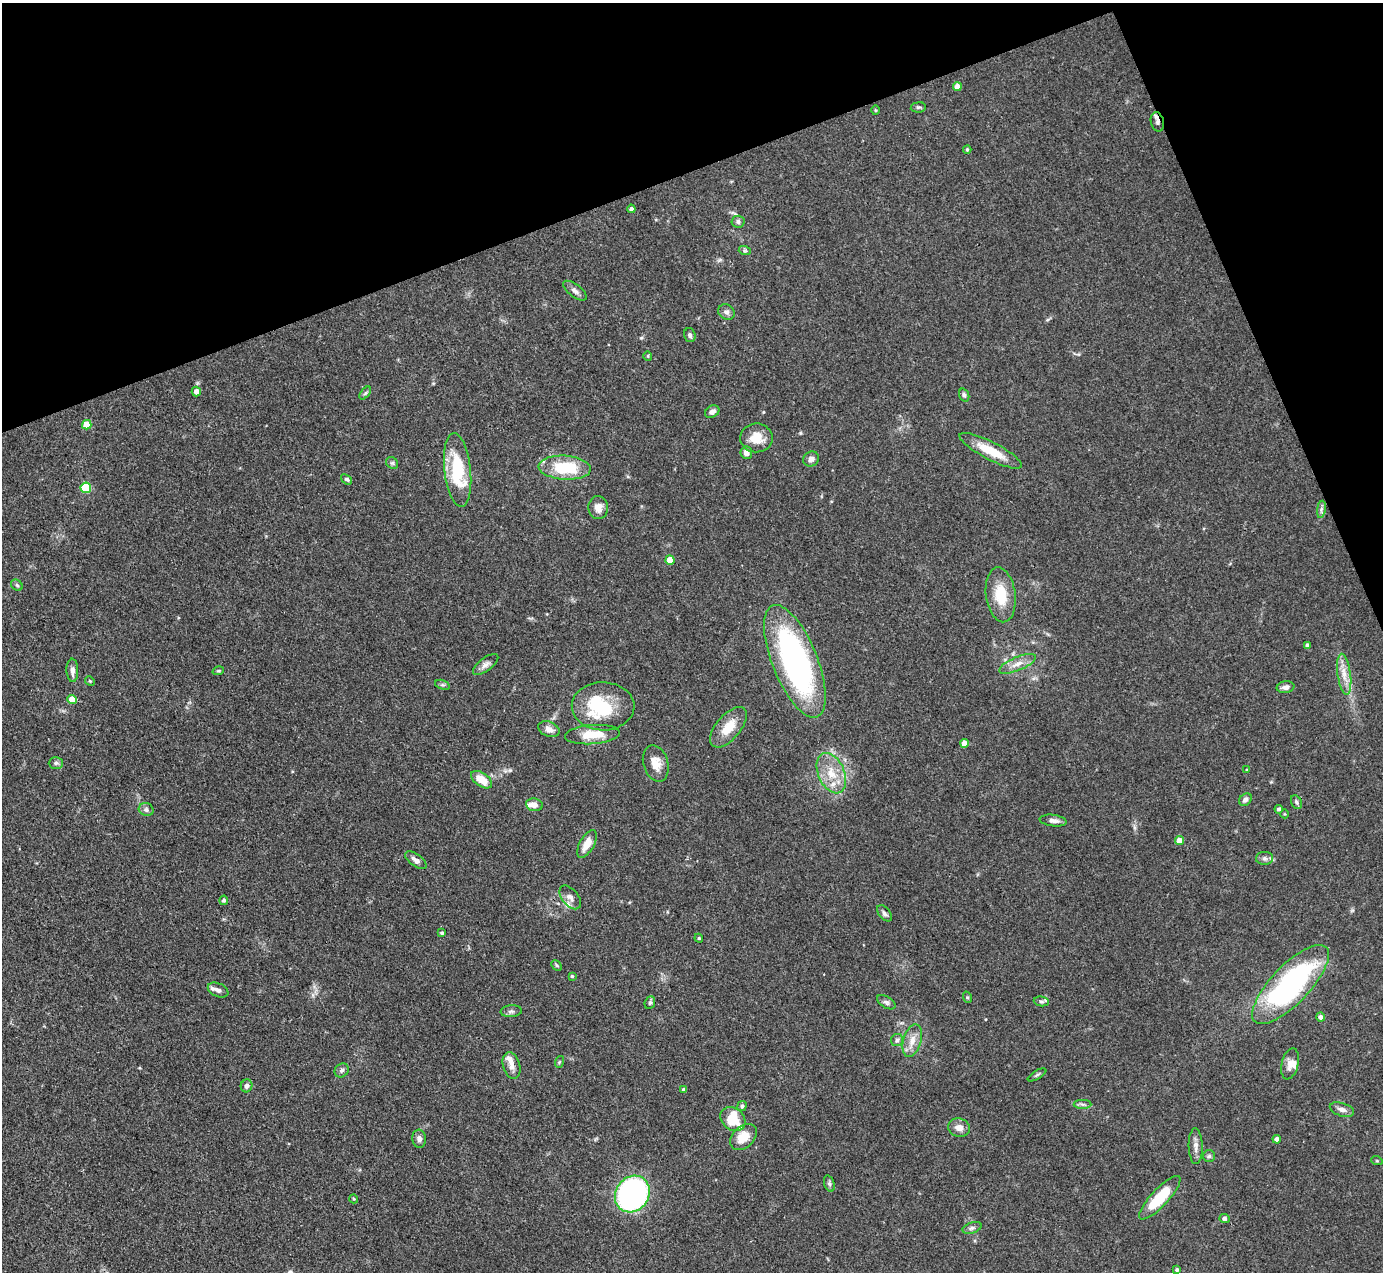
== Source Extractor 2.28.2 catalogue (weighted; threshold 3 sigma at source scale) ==
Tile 3 of 4 x 4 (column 3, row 1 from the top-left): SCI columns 2764-4144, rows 4093-5362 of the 5527 x 5514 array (HDU 1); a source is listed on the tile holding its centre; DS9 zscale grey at full resolution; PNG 1385 x 1274 px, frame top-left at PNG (2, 3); each listed source drawn as its Kron ellipse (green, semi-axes under 4 px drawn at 4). Shown black and unused: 19% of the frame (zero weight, under 3 of 4 exposures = <1% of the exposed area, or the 3 px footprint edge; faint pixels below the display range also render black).
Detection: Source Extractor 2.28.2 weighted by HDU 2 'WHT'; one run over the whole footprint, this tile lists its part. Background 0.0867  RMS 0.0058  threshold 0.0263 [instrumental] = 3 sigma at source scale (4.5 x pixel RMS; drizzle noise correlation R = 1.50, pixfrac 1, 0.05/0.05 arcsec/px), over >= 5 px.
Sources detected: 112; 2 inside a brighter object's white glare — neither listed nor drawn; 5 inside a brighter listed object's ellipse — not listed separately; the other 105 listed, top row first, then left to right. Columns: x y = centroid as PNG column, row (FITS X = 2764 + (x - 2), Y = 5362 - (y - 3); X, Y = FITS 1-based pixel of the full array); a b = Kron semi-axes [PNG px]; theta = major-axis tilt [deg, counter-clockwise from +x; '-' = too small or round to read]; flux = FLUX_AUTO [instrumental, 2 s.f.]
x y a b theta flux
957 87 4 4 - 5.3
918 107 7 5 7 1.1
875 110 5 3 - 0.57
1157 122 10 6 -76 2.1
967 149 4 3 - 0.82
631 209 4 4 - 1.8
738 222 6 6 - 1.5
745 251 6 4 -18 0.79
575 291 14 6 -38 2.6
726 312 8 7 - 2.1
690 335 7 5 -73 1.5
648 356 5 4 - 0.63
196 392 5 4 - 3.4
365 393 7 4 52 1
964 395 7 5 -71 1.3
712 412 7 5 30 2.6
87 425 5 5 - 9.2
756 438 16 14 -2 9.6
991 451 35 9 -27 15
746 453 6 6 - 3.5
811 459 8 7 - 2.4
392 463 6 5 - 1.2
565 468 26 12 -4 28
458 470 37 13 -84 33
347 479 6 4 -38 1.1
86 488 5 5 - 39
598 508 11 10 - 5
1321 509 9 4 81 1.6
670 560 4 4 - 11
17 585 6 5 - 1.1
1001 595 27 15 -82 17
1307 645 4 4 - 1.6
795 661 60 22 -68 160
486 664 15 6 37 2.8
1017 664 20 6 22 5.2
72 670 11 6 -88 3.2
218 671 6 3 17 0.66
1344 674 20 6 -82 6.3
90 681 5 4 - 0.7
442 685 7 4 -18 1.1
1285 687 9 6 9 2.4
72 699 4 4 - 9.1
603 706 31 24 -1 32
728 727 24 12 50 12
549 729 11 7 -23 3.8
592 735 27 9 5 13
964 743 4 4 - 5
56 763 7 6 - 1.5
656 764 19 12 -74 7.4
1247 770 3 3 - 0.73
831 773 21 13 -66 12
481 780 12 6 -34 9.4
1245 800 7 5 47 2.5
1296 802 7 5 -63 1.2
534 805 8 6 -10 3.9
1279 809 4 4 - 1.3
146 810 7 6 - 1.7
1285 814 4 3 - 0.44
1053 821 13 5 -7 3.2
1179 840 4 4 - 6.3
587 844 15 7 61 7.5
1265 858 8 6 -1 1.8
416 860 12 6 -37 3.3
570 897 14 8 -51 3.4
224 900 5 4 - 1.4
884 913 9 5 -50 1.7
442 933 4 3 - 0.93
699 938 4 4 - 0.72
557 965 6 4 -46 0.78
572 976 4 3 - 0.94
1291 985 51 19 46 120
218 990 11 6 -23 2.6
967 997 6 4 -71 0.75
1041 1001 8 5 -5 1.4
886 1002 10 5 -31 1.8
650 1003 6 5 - 1.1
511 1011 10 6 4 1.7
1320 1017 4 4 - 2.4
897 1040 6 6 - 1.4
912 1041 17 9 74 6.4
559 1062 6 3 71 0.65
1290 1064 16 8 76 4.2
512 1066 13 8 -73 4.1
342 1070 7 6 - 1.5
1037 1075 10 3 30 1.1
247 1086 6 5 - 1.8
684 1090 4 4 - 2.2
1082 1104 9 4 -1 1.4
742 1106 5 4 - 1.4
1342 1110 12 6 -18 2.8
733 1119 14 10 -39 16
959 1128 11 9 -11 4.5
743 1137 15 10 43 11
419 1139 9 7 -84 2.3
1277 1139 4 4 - 3.3
1196 1146 18 7 -88 3.7
1209 1156 6 6 - 1.2
1377 1161 6 3 -18 0.6
829 1184 8 5 -70 1.3
632 1194 19 16 54 130
1160 1198 29 8 47 25
354 1199 4 3 - 0.65
1224 1219 5 4 - 2.1
972 1228 10 5 19 1.8
1177 1270 4 4 - 1.1
Overlapping masked pixels (flux is a lower limit): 1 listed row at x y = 1157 122